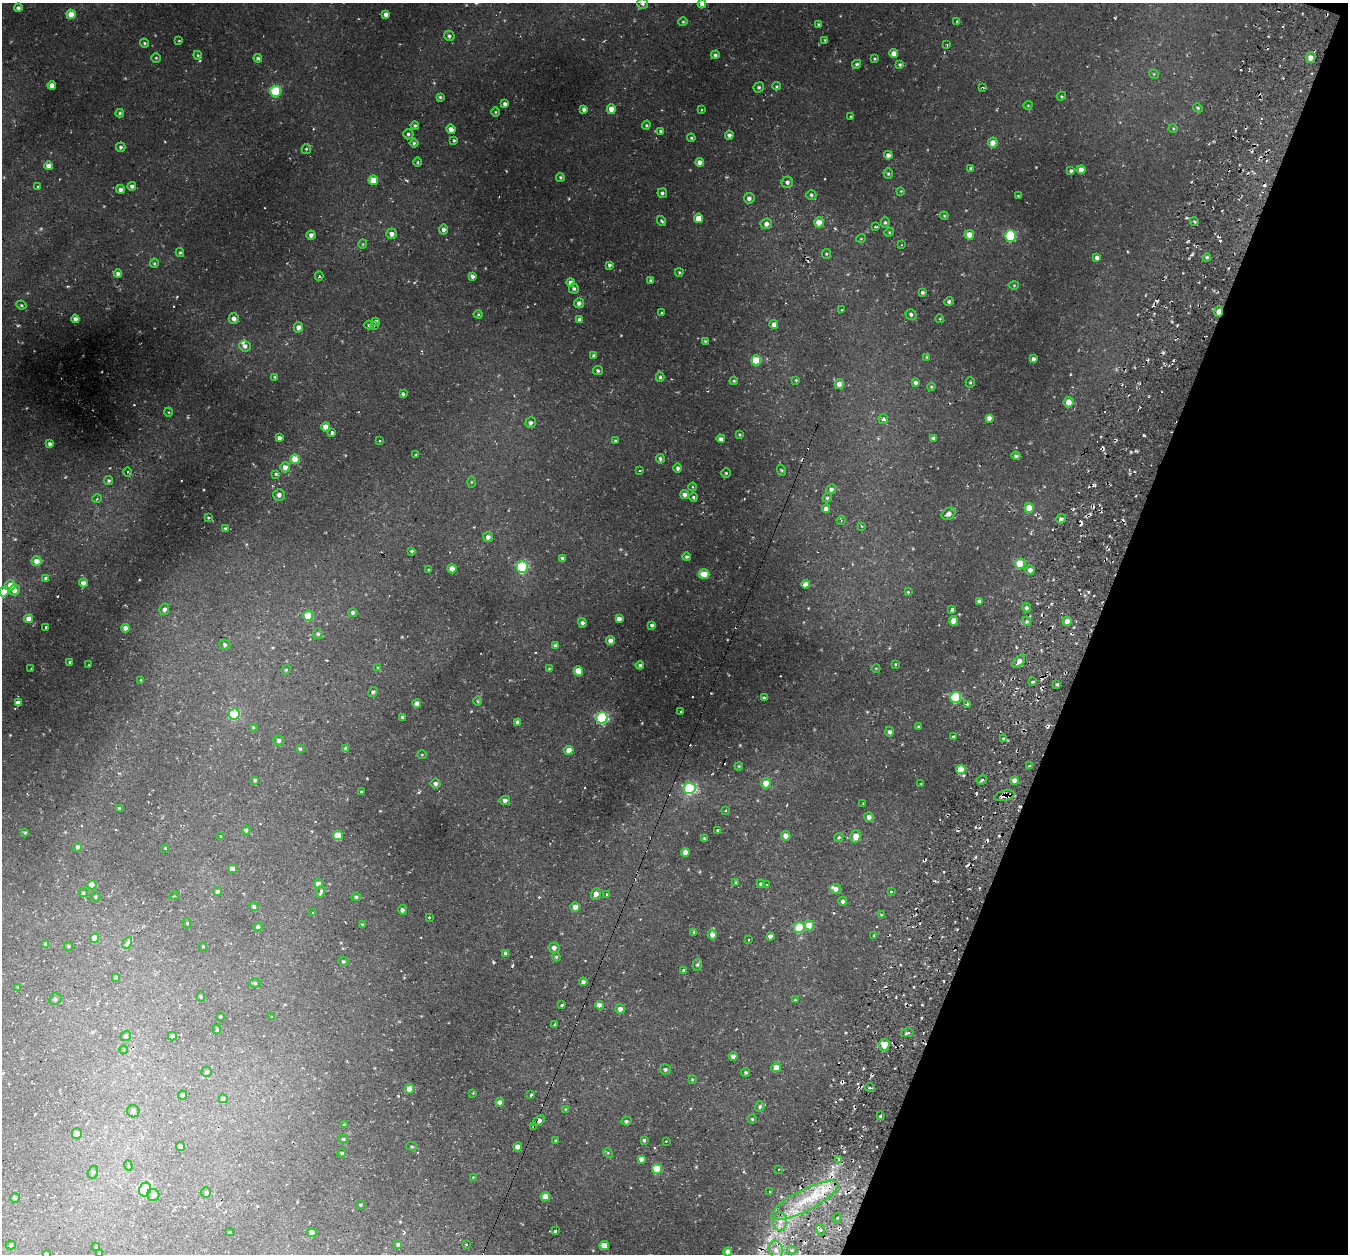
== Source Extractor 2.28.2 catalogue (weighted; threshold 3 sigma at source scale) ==
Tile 8 of 4 x 4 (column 4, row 2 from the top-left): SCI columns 4104-5449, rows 2760-4011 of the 5486 x 5531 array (HDU 1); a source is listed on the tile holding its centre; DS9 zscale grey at full resolution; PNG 1350 x 1256 px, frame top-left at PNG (2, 3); each listed source drawn as its Kron ellipse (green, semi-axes under 4 px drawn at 4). Shown black and unused: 19% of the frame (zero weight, under 2 of 3 exposures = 6% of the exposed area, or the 3 px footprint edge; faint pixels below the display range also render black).
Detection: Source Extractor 2.28.2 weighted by HDU 2 'WHT'; one run over the whole footprint, this tile lists its part. Background 0.0339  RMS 0.005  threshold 0.0223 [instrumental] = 3 sigma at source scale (4.5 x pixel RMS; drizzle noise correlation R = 1.50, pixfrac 1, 0.05/0.05 arcsec/px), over >= 5 px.
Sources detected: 443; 34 cosmic-ray / hot-pixel residue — neither listed nor drawn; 3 inside a brighter listed object's ellipse — not listed separately; the other 406 listed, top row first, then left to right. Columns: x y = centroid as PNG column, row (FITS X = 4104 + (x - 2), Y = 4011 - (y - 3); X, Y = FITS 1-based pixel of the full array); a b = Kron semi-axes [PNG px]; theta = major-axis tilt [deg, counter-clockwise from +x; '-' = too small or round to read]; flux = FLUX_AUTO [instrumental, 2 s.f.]
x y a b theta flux
643 4 6 5 - 1
702 4 4 4 - 2
18 8 4 4 - 1.1
71 14 5 4 - 7.5
386 14 4 4 - 2.1
957 21 3 2 - 1
683 22 4 4 - 0.54
819 24 4 4 - 0.68
449 36 5 5 - 1.1
825 40 4 3 - 0.44
179 41 3 2 - 0.32
145 43 5 3 - 0.63
947 45 2 2 - 0.34
894 54 4 4 - 3.9
198 55 4 4 - 0.49
715 55 4 4 - 0.88
156 58 4 4 - 0.62
258 58 4 4 - 0.83
1311 58 5 5 - 2.5
874 59 3 3 - 0.47
857 64 4 4 - 0.79
900 64 4 3 - 0.74
1154 74 5 4 - 0.58
52 85 4 4 - 3.5
777 86 4 4 - 0.53
759 87 5 5 - 0.8
982 88 4 2 - 0.42
275 91 5 5 - 31
1061 96 5 4 - 0.52
440 97 4 4 - 0.76
505 104 4 3 - 1.5
1028 105 4 3 - 0.36
1198 108 5 4 - 0.61
584 109 4 4 - 1.5
611 109 5 4 - 4.2
701 110 4 2 - 0.33
495 112 5 3 - 0.43
120 113 4 4 - 0.7
851 117 3 3 - 0.44
415 125 4 4 - 0.88
646 125 5 3 - 0.57
1173 128 4 3 - 0.39
451 129 5 4 - 2.4
661 131 4 4 - 0.96
408 134 5 5 - 0.87
729 135 4 4 - 1.4
691 138 4 3 - 0.57
454 140 4 3 - 0.63
414 143 4 4 - 0.67
993 143 5 5 - 3.7
121 147 5 4 - 0.99
306 149 5 5 - 0.7
888 155 4 4 - 1.8
418 162 5 3 - 0.51
700 162 4 4 - 2.7
48 166 4 4 - 2.7
971 168 4 3 - 0.75
1081 170 4 4 - 3.9
1071 171 4 3 - 0.74
888 174 5 4 - 0.73
560 177 4 4 - 0.74
373 180 5 4 - 10
787 182 6 5 - 1.4
132 186 4 4 - 1.4
37 187 3 2 - 0.68
121 189 4 4 - 1.7
901 191 4 4 - 0.39
662 193 5 4 - 1.2
811 195 5 5 - 0.91
1018 196 3 3 - 0.43
749 198 5 5 - 1.8
944 216 4 3 - 0.46
698 218 5 4 - 7.7
662 221 5 3 - 0.61
1194 221 4 3 - 0.64
819 222 5 5 - 6
885 222 5 4 - 0.79
766 224 6 5 - 2.2
875 227 3 3 - 0.88
444 230 5 4 - 1.5
889 232 5 4 - 0.46
392 234 5 5 - 2.6
311 235 4 4 - 1.8
969 235 5 5 - 5
1011 236 5 5 - 38
861 238 5 3 - 0.36
363 244 4 4 - 0.45
901 245 3 2 - 0.36
180 253 4 3 - 0.66
826 254 5 4 - 0.54
1207 257 4 3 - 0.61
1097 258 4 4 - 1.6
154 263 4 4 - 0.58
609 265 4 3 - 1.1
679 272 4 3 - 0.54
118 273 4 4 - 1.4
319 276 4 4 - 0.72
473 276 4 3 - 1.4
650 280 4 3 - 0.63
571 282 4 4 - 2.3
1014 285 4 4 - 0.49
574 289 5 5 - 0.96
923 292 3 3 - 0.96
949 301 4 4 - 1
579 303 5 5 - 1.8
21 305 5 4 - 0.67
842 310 3 2 - 0.93
1219 311 5 4 - 6.8
662 313 4 2 - 0.42
478 314 4 4 - 0.53
911 314 5 5 - 1.2
75 319 4 4 - 1.7
234 319 5 5 - 2.4
940 319 4 3 - 0.36
580 320 4 4 - 1.8
376 321 4 3 - 4.1
774 324 4 4 - 2.5
368 325 4 3 - 0.42
374 325 4 2 - 0.41
298 327 5 5 - 2.4
705 341 3 3 - 0.45
245 346 6 5 - 1.6
594 356 4 4 - 1.4
927 357 4 3 - 0.48
1033 359 4 3 - 1.4
756 360 5 5 - 15
598 371 5 4 - 1
275 377 3 3 - 0.6
660 377 4 4 - 0.68
796 380 4 3 - 0.43
734 381 4 3 - 0.52
970 382 5 4 - 0.6
916 383 4 4 - 1.3
839 384 5 4 - 3.7
931 387 4 4 - 0.52
403 394 4 3 - 1.1
1069 402 5 5 - 4.1
168 412 4 3 - 0.4
989 418 4 4 - 2
883 419 5 4 - 1.8
531 423 5 5 - 1.6
326 427 4 4 - 6.1
332 433 3 3 - 5.8
740 434 3 3 - 0.5
279 438 4 4 - 1.7
933 438 4 3 - 0.89
721 439 4 4 - 1.7
379 441 3 2 - 0.57
615 441 3 3 - 0.48
50 444 4 3 - 1.3
416 455 4 3 - 0.52
1016 456 4 4 - 0.78
295 459 4 4 - 10
660 459 5 3 - 0.91
285 467 5 5 - 2.8
678 468 4 4 - 1.1
640 470 3 2 - 0.61
781 470 5 3 - 0.5
128 472 5 3 - 0.53
726 473 5 5 - 0.69
276 474 3 3 - 0.61
109 480 4 4 - 0.84
472 482 5 4 - 0.51
693 487 4 3 - 0.39
831 489 5 4 - 1.4
279 495 6 6 - 2
685 495 4 4 - 1.8
693 497 4 4 - 0.7
827 498 5 4 - 0.77
97 499 5 3 - 0.5
1029 508 5 4 - 8.9
826 509 4 4 - 2.5
949 514 7 5 31 2.1
208 518 3 3 - 0.44
1061 519 5 4 - 1.4
841 520 4 4 - 0.6
862 526 3 3 - 0.54
225 529 4 3 - 0.66
488 537 5 5 - 2.2
412 551 3 3 - 0.74
687 557 4 4 - 0.86
562 558 4 4 - 0.92
37 561 5 5 - 3.6
1020 564 5 5 - 14
522 567 6 5 - 41
452 569 4 4 - 5.8
429 570 3 3 - 0.51
1030 570 5 5 - 2
704 574 5 5 - 7.5
46 578 4 4 - 0.82
83 583 4 4 - 2.7
805 584 4 4 - 2.7
10 585 5 5 - 4.4
15 590 5 5 - 3.6
4 592 4 4 - 9.9
908 592 4 4 - 0.47
979 601 4 3 - 1.3
1026 608 5 4 - 1.2
164 609 6 5 - 1.3
952 610 4 3 - 4.1
353 613 4 4 - 1.3
308 616 5 5 - 16
29 619 4 4 - 3.9
619 619 4 4 - 3.1
954 621 4 4 - 7.1
1027 621 4 4 - 0.73
1067 621 4 4 - 3.2
582 623 5 4 - 1.3
652 625 4 3 - 1
46 627 3 3 - 0.81
126 628 4 4 - 3
318 634 5 5 - 0.96
610 641 4 4 - 2.4
225 645 5 5 - 1.3
555 646 4 4 - 1.3
1019 661 8 4 49 2.9
70 662 3 3 - 0.6
895 664 3 2 - 0.35
89 665 3 2 - 0.26
640 665 4 3 - 0.92
378 667 4 3 - 0.41
876 668 4 3 - 0.32
31 669 3 2 - 0.44
549 669 3 3 - 0.41
286 670 5 4 - 0.67
578 671 5 4 - 8.9
141 680 3 3 - 0.45
1033 681 3 2 - 0.77
1057 684 4 3 - 0.63
373 692 5 4 - 1.1
956 697 5 5 - 38
764 698 3 3 - 0.98
478 701 5 3 - 0.54
18 703 4 4 - 3.1
417 704 4 4 - 3
967 704 4 4 - 0.9
681 711 2 2 - 0.46
234 714 5 5 - 31
402 717 3 3 - 0.93
602 718 5 5 - 61
518 722 4 4 - 1.6
918 726 4 3 - 0.51
253 727 4 4 - 0.5
889 732 5 4 - 1.2
953 736 3 3 - 3.9
1003 739 3 3 - 0.5
279 740 5 5 - 1.1
300 749 4 3 - 0.71
346 749 4 3 - 1.5
569 750 4 4 - 5
422 755 5 3 - 0.39
739 766 4 3 - 0.42
1029 766 3 3 - 0.49
961 769 4 4 - 12
255 780 3 3 - 0.85
982 780 5 3 - 0.63
1014 780 4 4 - 3.2
435 783 5 5 - 1.4
766 783 5 5 - 5.2
921 784 3 2 - 0.31
690 788 6 6 - 70
361 792 3 2 - 0.61
1004 796 10 5 15 2.8
505 800 5 5 - 1.9
863 803 4 2 - 0.29
119 809 4 3 - 0.94
726 810 3 2 - 0.41
869 817 5 5 - 2.1
246 830 4 4 - 1.1
717 831 4 3 - 2.1
25 832 4 4 - 0.5
338 835 5 5 - 16
220 836 3 3 - 0.99
786 836 5 4 - 2.8
856 836 6 5 - 5.1
839 837 5 4 - 0.67
704 838 3 3 - 0.45
78 847 4 4 - 1.4
165 848 3 3 - 1.4
685 852 4 4 - 4.3
232 869 4 4 - 3
736 882 4 3 - 0.54
318 884 4 4 - 4
761 884 4 4 - 0.68
92 885 4 4 - 5.3
767 885 3 3 - 0.62
836 889 6 5 - 2.3
217 891 4 4 - 1.2
891 891 3 3 - 0.76
321 892 6 3 72 1.8
83 893 4 4 - 0.82
596 894 5 5 - 3.2
607 894 3 3 - 0.7
174 896 4 3 - 0.45
96 897 5 5 - 0.66
356 897 4 4 - 0.84
843 901 4 4 - 1.3
254 906 5 4 - 1.2
575 907 5 4 - 4.1
402 910 5 4 - 1.4
313 913 4 3 - 0.59
882 915 3 3 - 1.7
429 917 3 3 - 2.8
187 923 5 4 - 0.65
362 925 3 3 - 0.58
809 925 5 5 - 6.8
258 927 4 4 - 1
799 927 5 5 - 27
694 932 4 4 - 0.54
712 935 5 5 - 2.6
874 935 3 3 - 1.1
770 936 4 4 - 1.4
95 938 4 4 - 5.4
748 939 3 2 - 0.45
127 943 6 4 62 3.9
46 944 4 4 - 2
68 946 5 3 - 0.5
203 947 3 2 - 0.41
554 948 5 5 - 1.6
506 954 4 4 - 1.8
556 957 4 4 - 0.58
343 961 5 4 - 0.73
697 965 6 4 74 0.71
684 970 3 3 - 1
116 977 4 3 - 0.86
583 982 4 4 - 1.6
255 983 5 4 - 0.78
18 987 3 3 - 0.62
201 997 5 4 - 0.65
55 999 6 5 - 1.3
795 1000 3 2 - 0.57
562 1005 3 3 - 3.6
599 1005 4 4 - 3.5
620 1009 5 5 - 2.9
271 1016 3 3 - 3.2
220 1017 3 3 - 0.56
554 1025 3 3 - 1.6
217 1030 4 4 - 0.56
907 1033 6 3 13 0.89
126 1036 5 5 - 1
172 1036 4 3 - 0.85
884 1045 6 5 - 8.8
124 1050 4 4 - 1.1
733 1056 4 4 - 2.2
776 1067 5 5 - 4.9
665 1069 5 5 - 1
207 1072 5 5 - 1
746 1072 4 4 - 0.75
692 1079 4 4 - 0.44
870 1087 5 3 - 1.1
409 1089 5 4 - 4.6
473 1093 3 3 - 0.43
183 1095 4 4 - 0.92
531 1095 3 3 - 0.68
223 1099 4 4 - 2.4
500 1102 4 4 - 2.6
760 1106 5 4 - 0.93
565 1109 4 4 - 0.43
133 1111 6 6 - 2
880 1116 3 3 - 0.62
752 1119 4 4 - 0.55
539 1121 6 4 36 2.5
626 1121 5 4 - 0.8
344 1125 4 3 - 3.8
534 1127 3 3 - 2.6
77 1134 5 5 - 3
343 1139 5 4 - 0.79
556 1140 3 3 - 0.46
644 1140 4 3 - 0.7
666 1141 3 2 - 0.37
412 1146 6 3 -8 0.55
180 1147 4 4 - 1.2
518 1147 4 4 - 4
342 1153 4 3 - 0.56
608 1153 5 4 - 0.57
641 1159 4 4 - 2.5
839 1159 3 3 - 1
128 1166 5 4 - 0.71
657 1169 5 5 - 14
778 1169 3 3 - 0.71
93 1172 6 5 - 0.91
473 1177 3 2 - 0.4
145 1190 7 6 - 67
206 1192 5 4 - 0.74
769 1192 3 3 - 1.3
153 1195 6 6 - 1.8
545 1197 4 4 - 7
15 1198 5 4 - 0.85
805 1200 37 10 27 22
360 1205 4 3 - 0.47
837 1218 4 3 - 0.64
780 1221 9 7 89 3.6
821 1230 6 4 -70 1.1
555 1231 3 3 - 1.1
229 1232 3 2 - 0.47
312 1233 4 4 - 5.6
11 1245 5 4 - 0.81
398 1245 4 4 - 1.1
466 1245 3 3 - 1.6
604 1246 4 4 - 6.6
96 1247 3 2 - 0.57
776 1250 9 6 -76 3.3
792 1250 5 4 - 1.8
728 1252 4 4 - 3.3
100 1253 3 3 - 1.2
46 1254 4 3 - 0.84
Overlapping masked pixels (flux is a lower limit): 8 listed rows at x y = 982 88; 1219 311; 602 718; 1004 796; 884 1045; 539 1121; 534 1127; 805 1200
Isophote crosses this tile's border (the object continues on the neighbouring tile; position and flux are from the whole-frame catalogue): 5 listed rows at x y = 643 4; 702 4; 4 592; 100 1253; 46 1254
Unlisted compact peaks at least as high as the median listed source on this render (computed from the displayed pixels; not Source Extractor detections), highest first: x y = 1144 435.